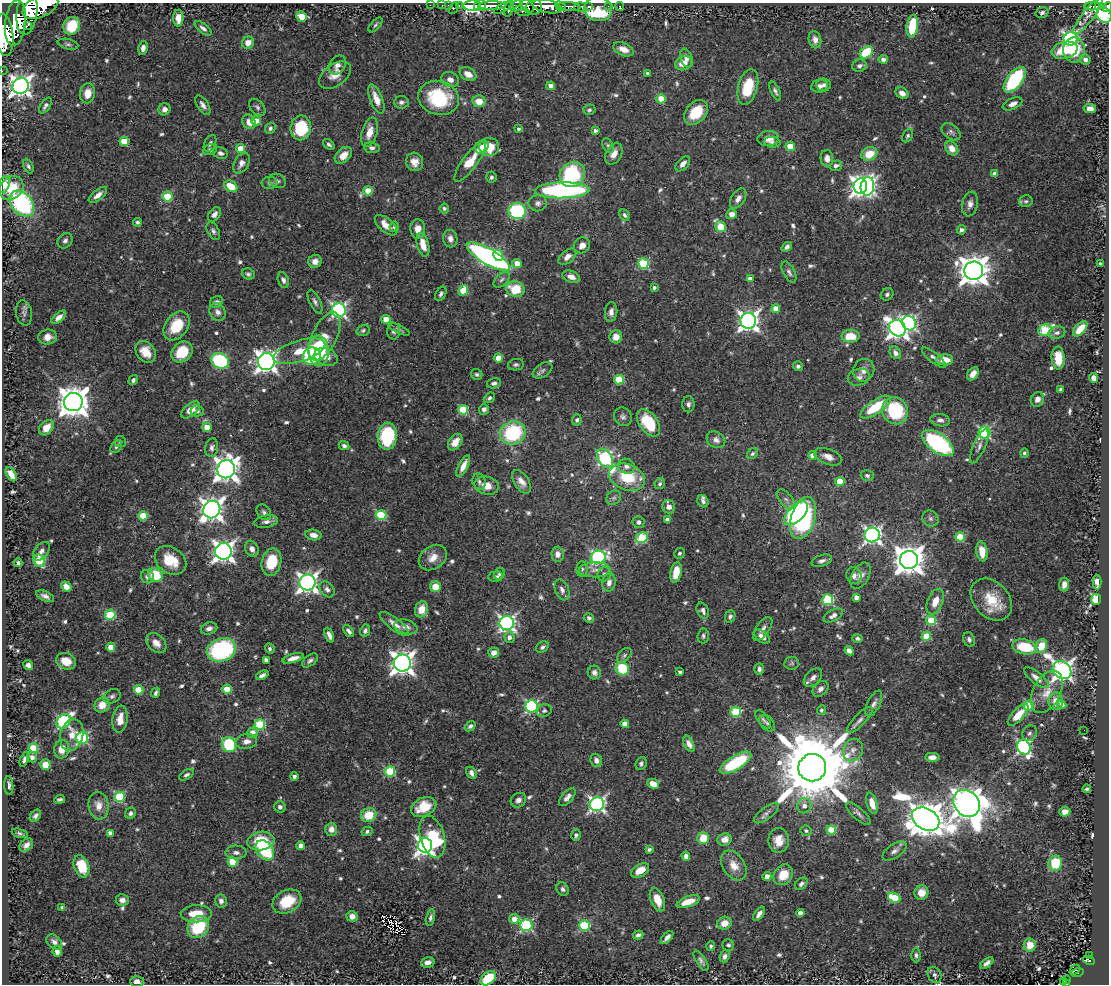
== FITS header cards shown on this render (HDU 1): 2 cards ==
NAXIS1  =                 1107
NAXIS2  =                  982

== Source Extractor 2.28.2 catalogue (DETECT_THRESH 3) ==
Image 1107 x 982 px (HDU 1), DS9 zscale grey, 1 PNG px = 1 image px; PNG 1111 x 986 px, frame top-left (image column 1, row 982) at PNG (2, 3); each listed source drawn as its Kron ellipse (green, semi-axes under 4 px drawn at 4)
Background 0.399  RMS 0.018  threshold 0.0552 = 3 sigma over >= 5 px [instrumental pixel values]
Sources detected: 706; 2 with non-positive FLUX_AUTO (blend fragments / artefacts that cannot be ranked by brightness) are neither listed nor drawn; of the other 704, the 500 brightest by FLUX_AUTO listed and drawn (204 fainter detections omitted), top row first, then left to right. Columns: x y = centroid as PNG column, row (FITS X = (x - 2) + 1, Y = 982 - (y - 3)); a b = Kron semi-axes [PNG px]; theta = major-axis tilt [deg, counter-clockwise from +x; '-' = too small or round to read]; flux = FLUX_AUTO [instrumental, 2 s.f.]
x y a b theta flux
430 5 2 2 - 6.8
442 5 2 2 - 8.1
448 5 2 2 - 8.2
459 5 3 2 - 19
40 6 19 10 26 2800
472 6 8 5 4 1500
480 6 6 5 - 940
492 6 13 4 1 820
517 6 7 5 30 320
527 6 8 5 -43 410
547 6 15 6 -10 1600
561 6 6 3 -38 220
589 6 3 3 - 160
608 6 2 2 - 7.4
620 6 4 3 - 12
1092 6 8 3 3 71
1098 6 3 3 - 62
534 7 8 7 - 600
569 7 11 4 -6 560
580 7 6 4 4 210
1107 7 5 4 - 200
454 8 6 3 63 55
503 8 9 4 29 330
509 8 8 3 77 310
598 9 14 12 -14 100
522 11 8 4 -18 160
27 12 22 10 83 3200
1042 13 6 5 - 3.5
1104 15 8 7 - 1600
1088 16 23 6 52 8.5
302 17 5 5 - 27
178 18 8 5 -90 13
15 23 23 10 83 3800
28 25 3 2 - 1300
375 25 9 4 48 2.8
72 26 9 8 - 46
912 26 11 5 83 52
203 28 10 4 -38 4.5
4 35 21 9 -84 3000
1071 39 7 6 - 360
815 40 8 6 -77 6.5
248 43 6 6 - 11
68 44 10 5 -13 3.2
143 48 7 4 76 6
624 49 11 6 -21 13
1065 50 13 8 15 38
1074 50 12 11 - 39
866 52 7 5 39 62
686 58 10 6 -69 5.4
883 59 4 4 - 5.7
1085 59 5 5 - 4.5
683 63 8 6 22 13
337 65 10 7 56 5.9
859 66 7 6 - 5
2 71 2 2 - 6.3
647 73 3 3 - 3.4
468 74 9 6 -30 13
335 75 18 11 36 13
450 79 9 7 -27 7.2
1015 80 15 7 53 120
824 85 7 6 - 4.2
21 86 8 8 - 770
551 86 4 4 - 11
819 86 8 6 8 5.2
748 87 18 9 75 42
775 91 10 4 -66 3.7
88 93 10 7 82 17
902 93 7 5 -31 8
439 98 21 17 -16 87
376 99 15 6 -68 16
661 99 4 4 - 38
479 101 6 6 - 19
401 102 7 6 - 4.1
1013 104 10 5 24 6.9
203 105 11 5 -57 6
45 106 9 4 56 3.6
257 107 10 6 -48 3.6
1090 108 6 4 -9 7
164 109 6 6 - 6.5
589 110 6 5 - 2.7
696 112 14 10 47 38
256 121 5 4 - 17
249 122 7 6 - 13
270 128 6 5 - 3.1
301 128 12 10 81 63
518 129 3 3 - 2.7
596 131 3 3 - 4
370 132 15 7 75 14
951 132 11 7 -38 4.3
907 136 7 5 58 2.7
768 138 11 7 6 11
124 141 5 4 - 35
772 142 8 5 -4 4.2
210 143 9 5 64 3.5
329 144 6 4 -39 2.9
608 146 8 5 -62 2.9
790 146 4 4 - 34
482 147 7 6 - 9.1
489 147 10 9 - 32
372 148 8 5 -8 3.8
952 148 7 6 - 11
241 149 4 4 - 24
210 150 7 5 23 3.2
220 153 7 5 -22 3.8
614 154 11 7 63 10
869 154 8 6 25 27
343 155 10 6 42 14
827 158 8 6 -86 7.6
414 162 9 8 - 10
470 162 24 7 53 35
241 163 11 7 59 7.2
683 164 9 5 46 7.7
28 166 7 4 -63 3.2
836 166 6 5 - 4.2
572 174 13 12 - 110
995 174 4 4 - 11
491 177 5 5 - 3
277 181 9 6 -24 3.8
269 183 8 6 0 3.3
4 184 9 5 71 15
231 186 7 5 -32 25
860 186 7 6 - 630
867 186 9 6 81 310
11 188 13 10 46 35
562 190 27 8 1 280
368 191 4 4 - 24
98 195 11 5 39 7.5
167 196 5 5 - 58
738 199 11 6 57 8.3
1026 201 7 6 - 2.9
538 203 9 8 - 5
22 204 14 10 -48 150
970 204 12 8 78 7.2
444 208 5 4 - 3.3
517 211 8 8 - 120
214 214 8 5 52 5.8
732 214 5 5 - 8.5
625 215 6 4 -62 3.2
138 222 4 4 - 2.8
386 225 13 6 -40 14
394 227 5 4 - 3
720 227 6 5 - 57
418 229 10 7 -89 12
961 230 5 4 - 4.5
213 231 10 5 -63 3.8
450 239 9 7 -79 7.4
65 241 8 7 - 4.2
423 245 12 6 -76 16
582 245 8 7 - 8.3
787 247 6 4 39 4.1
498 256 6 4 -64 33
488 257 24 8 -30 440
567 257 10 6 39 8.2
315 261 7 6 - 7.4
517 264 5 4 - 19
643 264 5 5 - 90
1100 264 3 3 - 2.8
974 271 9 9 - 2000
789 272 11 6 -62 4.4
248 274 6 5 - 3.1
571 277 9 6 -21 8
750 279 4 4 - 12
283 280 8 5 -70 4.1
502 280 10 5 45 3.6
654 288 4 4 - 3.1
515 289 9 7 -14 38
463 291 5 4 - 37
441 294 8 5 60 3.2
887 294 7 5 36 3.4
217 302 7 5 26 3.3
315 302 13 5 -64 4.4
776 309 4 4 - 20
339 310 7 7 - 320
218 312 9 7 -56 6.6
611 312 10 6 85 6.2
24 313 12 8 -81 5.5
59 317 9 4 41 6.9
386 319 4 4 - 24
748 321 8 8 - 710
909 323 7 6 - 230
176 326 16 11 54 40
897 328 9 7 -45 810
399 329 11 4 -26 3
1080 329 9 5 47 22
363 330 7 5 20 2.8
1045 330 6 5 - 91
393 331 8 6 87 3.8
1057 333 8 6 13 4.3
325 336 26 12 65 27
851 336 9 6 2 26
48 337 9 7 7 10
616 337 6 6 - 13
299 351 27 10 17 29
319 351 15 10 -88 65
146 352 12 9 -52 19
182 352 11 9 47 36
895 353 7 5 -55 4.6
312 356 9 8 - 110
326 357 12 8 -19 18
499 358 4 4 - 26
934 358 15 5 -39 4.9
1058 358 11 6 -86 23
945 360 8 5 0 19
220 361 9 7 -28 160
266 361 8 8 - 870
516 365 8 5 10 2.9
798 366 5 5 - 3.1
543 370 11 6 35 4.7
864 370 11 10 - 9.1
477 374 6 5 - 2.6
973 374 7 5 54 8.4
859 377 11 8 17 6
1094 378 5 4 - 11
133 380 5 4 - 3.6
619 380 5 4 - 62
494 383 7 5 13 3.6
1061 389 4 3 - 4.5
489 398 6 4 42 2.8
1037 399 7 6 - 7.3
73 402 9 9 - 2300
688 404 8 6 90 4.2
875 407 18 6 34 55
484 409 5 5 - 4.5
191 410 11 6 40 16
463 410 5 5 - 68
197 411 7 5 -5 4
895 411 14 12 -59 83
623 417 10 8 -54 4.6
577 420 6 5 - 3.3
940 420 10 6 -8 5.2
648 423 15 9 -54 58
207 427 4 4 - 20
46 428 9 6 47 18
513 433 13 11 20 110
984 433 6 6 - 170
387 436 13 9 87 86
716 440 10 8 -32 6.8
120 441 5 5 - 2.7
455 442 9 6 54 13
938 443 18 9 -35 170
344 446 5 4 - 3.3
979 446 18 6 66 6.7
116 447 7 5 51 2.7
212 448 9 6 81 4.4
1024 453 4 4 - 2.7
752 454 6 4 45 2.8
813 455 4 4 - 12
828 457 14 7 -22 10
605 458 10 7 -59 200
463 466 12 5 63 11
626 466 9 7 -18 6.1
226 469 9 8 - 1200
11 474 8 4 -55 12
867 476 6 5 - 3
627 477 18 13 -20 49
840 481 4 4 - 41
479 482 8 6 -72 3.6
521 482 13 7 -57 9.3
660 484 5 5 - 3.3
487 486 12 9 -14 15
614 498 8 6 41 3.5
786 499 12 6 -49 5
703 501 6 5 - 3.8
669 507 7 6 - 6.3
212 510 9 8 - 990
264 512 8 6 -52 3.7
796 513 15 8 45 230
381 515 5 5 - 75
143 516 5 4 - 40
803 518 22 12 73 150
930 518 8 7 - 3.8
667 520 4 4 - 5.6
266 522 12 6 10 5.8
638 522 6 6 - 4.2
314 535 8 5 -9 8.2
872 535 7 7 - 430
960 537 5 4 - 60
642 538 6 5 - 78
252 549 8 6 -66 7.4
41 551 11 6 51 5.9
223 551 8 8 - 770
982 551 10 5 -81 19
679 553 5 5 - 2.8
558 554 7 6 - 8.5
433 557 15 11 36 14
598 557 7 6 - 210
171 560 17 12 -35 35
909 560 9 9 - 2000
39 561 6 5 - 54
822 561 10 5 18 4.8
271 562 14 9 76 41
18 563 4 3 - 3
582 569 8 5 89 2.9
595 570 16 7 1 9.5
676 572 10 5 78 22
499 574 6 5 - 2.8
604 574 7 7 - 4
155 575 8 6 -36 47
854 576 8 7 - 6.9
860 576 14 8 62 9.3
147 577 7 6 - 5
496 577 7 5 6 3.4
307 582 8 8 - 680
1097 582 7 4 -88 9.8
609 583 9 6 79 6.8
1064 585 7 5 85 7.7
66 586 5 4 - 9.4
435 587 5 5 - 21
327 589 9 6 -48 5.1
562 590 11 6 -70 5.6
45 596 9 4 -25 5
856 597 4 4 - 7.9
1096 599 5 5 - 130
828 600 5 5 - 120
991 600 24 17 -46 38
935 602 13 7 68 17
422 609 8 6 71 18
703 611 8 5 -64 4.9
110 615 5 5 - 76
833 615 10 5 30 5.8
730 616 6 5 - 3.5
589 618 5 4 - 3.3
931 620 5 4 - 55
507 623 7 7 - 410
394 624 18 6 -38 9.5
406 627 12 7 -14 7.9
209 628 8 6 15 5.5
763 629 13 6 54 6.3
349 631 7 4 -51 4.4
365 631 6 5 - 3.7
329 635 8 4 -67 5.3
703 636 7 5 84 3.1
926 636 4 4 - 41
509 637 5 5 - 5.6
762 637 9 5 -41 7.4
857 638 5 4 - 2.9
969 639 7 6 - 4.5
156 643 11 8 -45 10
1041 646 7 5 70 26
111 647 4 4 - 19
542 647 7 5 38 3.1
1025 647 12 7 -11 48
270 649 5 4 - 2.8
221 650 15 11 20 160
849 651 5 4 - 6.4
494 653 5 5 - 10
624 655 9 5 46 3.1
293 658 11 4 16 8.7
266 660 4 4 - 4.5
310 660 9 5 40 3.8
66 661 10 8 -21 18
402 663 8 8 - 1000
792 663 7 6 - 2.9
28 665 5 4 - 5.9
622 669 7 6 - 51
759 669 6 4 87 3.7
1062 670 10 8 -43 710
680 672 4 3 - 3.2
594 673 7 6 - 4.9
262 675 6 4 23 4.3
813 678 11 7 46 7.1
1036 678 15 5 -39 9.4
227 689 4 4 - 30
820 689 9 6 45 6.5
139 690 5 4 - 40
1047 692 23 13 63 22
156 693 5 3 - 3
112 696 9 6 28 4.2
1056 701 9 7 88 16
874 704 14 6 63 5.7
102 705 8 7 - 18
1029 705 5 5 - 64
1062 705 4 4 - 12
532 706 6 6 - 200
821 710 5 4 - 3.1
544 711 7 6 - 3.1
735 712 5 5 - 79
1018 715 14 6 47 24
120 719 14 7 82 15
763 719 11 5 -52 4
860 720 17 6 45 6.2
64 721 8 6 42 190
767 723 9 6 -50 3.8
260 724 5 5 - 83
625 724 4 4 - 22
470 726 6 4 41 3.4
1084 730 2 2 - 3.1
252 733 5 5 - 12
1029 733 8 7 - 4.3
72 735 16 11 75 17
82 738 6 5 - 150
246 741 11 7 9 8.3
229 744 8 7 - 71
689 744 9 5 -64 7.2
1024 747 8 6 -63 230
33 748 5 5 - 45
62 749 9 7 80 16
853 750 11 9 67 8.5
32 757 5 5 - 7.6
932 757 7 4 2 6.6
24 759 8 4 65 4.4
596 760 7 5 -69 5.7
641 763 7 5 68 3.3
736 763 18 7 31 85
45 765 5 5 - 18
812 768 14 13 - 19000
390 771 5 5 - 98
471 773 6 5 - 5.4
186 775 8 4 31 3.2
294 776 4 4 - 4.1
653 784 6 4 -25 15
9 786 9 4 -87 4.2
1087 789 4 3 - 2.7
119 797 5 5 - 97
567 797 11 5 49 5.8
60 799 5 3 - 2.9
518 800 8 7 - 6.3
872 803 11 5 -74 13
967 803 14 12 -45 2200
597 804 7 7 - 380
99 806 14 10 -83 13
804 806 7 7 - 7
280 807 6 5 - 3.6
424 807 13 9 25 36
1065 812 5 4 - 11
131 813 6 5 - 3.4
766 813 15 6 37 5.9
858 814 15 6 -42 5.1
369 815 8 7 - 31
35 816 7 5 52 4
926 819 15 10 -29 3500
331 829 6 6 - 9.4
831 830 5 4 - 46
367 831 5 4 - 2.7
806 831 6 5 - 2.8
20 833 8 3 -15 3
110 833 4 4 - 5.6
576 835 6 5 - 3.1
432 837 21 12 -73 88
703 838 6 6 - 29
724 839 7 6 - 11
779 840 12 10 89 15
261 841 13 9 9 42
26 845 8 5 42 6.5
425 845 7 7 - 580
301 846 4 4 - 17
649 849 4 3 - 3.7
265 850 11 8 -51 85
894 851 14 7 33 6.1
236 852 10 7 -2 5.8
686 856 5 4 - 6.4
232 862 5 4 - 36
1055 863 7 7 - 51
734 865 16 11 -56 15
81 866 11 7 -72 36
640 870 10 6 31 16
783 875 11 9 53 24
767 876 4 4 - 13
801 884 7 5 44 4.1
563 889 7 6 - 3.8
921 893 7 7 - 14
894 898 6 4 -23 59
122 900 6 6 - 6
657 900 12 6 -68 18
221 901 6 6 - 5.5
287 901 15 11 27 38
688 902 12 5 20 23
62 908 4 3 - 3.2
800 913 4 4 - 8.9
196 914 15 8 1 26
759 914 8 4 54 6.6
352 916 5 5 - 9
430 917 8 4 78 3.3
514 919 5 5 - 14
725 923 7 6 - 14
526 925 6 6 - 160
584 925 5 5 - 120
198 927 12 10 49 67
638 935 5 4 - 4.3
667 937 8 3 48 5.3
54 942 9 6 -39 5.3
728 945 6 5 - 2.8
1030 945 6 6 - 19
711 946 5 4 - 2.6
57 951 5 4 - 5.8
916 955 7 4 -88 3.2
725 956 6 5 - 4.7
1090 956 3 2 - 15
1089 960 6 4 -29 71
701 961 12 5 -57 4.3
428 962 7 5 14 7.8
987 963 8 4 37 5
1075 970 6 2 44 23
1077 973 7 4 11 87
935 975 8 6 -61 3.9
488 978 9 6 41 53
1067 979 3 3 - 12
137 981 7 5 0 5.8
1064 982 3 3 - 12
1066 983 3 3 - 17
At the frame edge (FLAGS 8, measured only in part): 10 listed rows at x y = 40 6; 1107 7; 27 12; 4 35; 2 71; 4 184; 935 975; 488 978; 137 981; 1066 983
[204 fainter detections neither listed nor drawn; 2 non-positive-flux detections neither listed nor drawn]